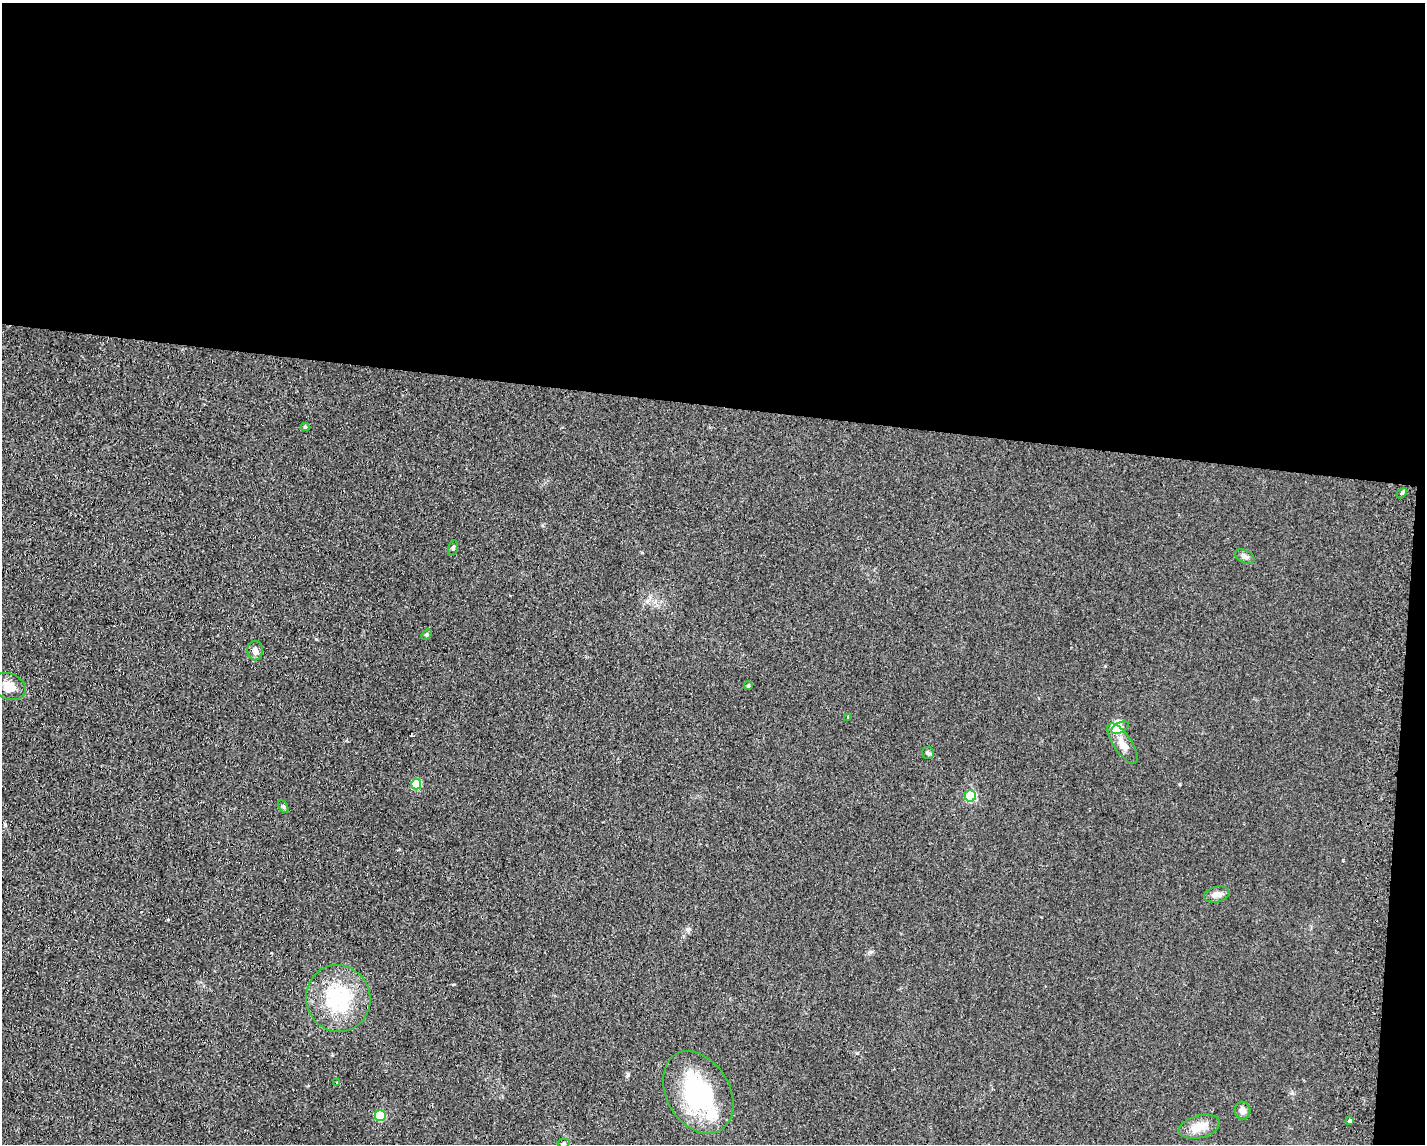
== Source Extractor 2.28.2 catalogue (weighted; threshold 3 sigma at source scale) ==
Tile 3 of 3 x 4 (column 3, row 1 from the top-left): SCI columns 5436-6858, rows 3475-4616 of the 7006 x 4818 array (HDU 1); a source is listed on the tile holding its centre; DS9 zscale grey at full resolution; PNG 1427 x 1146 px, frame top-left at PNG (2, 3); each listed source drawn as its Kron ellipse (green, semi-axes under 4 px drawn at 4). Shown black and unused: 37% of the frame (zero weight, under 2 of 3 exposures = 3% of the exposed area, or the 3 px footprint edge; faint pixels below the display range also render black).
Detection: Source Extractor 2.28.2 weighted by HDU 2 'WHT'; one run over the whole footprint, this tile lists its part. Background 0.0455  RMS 0.0084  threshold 0.0379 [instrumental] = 3 sigma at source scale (4.5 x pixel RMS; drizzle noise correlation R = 1.50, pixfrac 1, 0.05/0.05 arcsec/px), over >= 5 px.
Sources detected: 28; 1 inside a brighter object's white glare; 1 cosmic-ray / hot-pixel residue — neither listed nor drawn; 2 inside a brighter listed object's ellipse — not listed separately; the other 24 listed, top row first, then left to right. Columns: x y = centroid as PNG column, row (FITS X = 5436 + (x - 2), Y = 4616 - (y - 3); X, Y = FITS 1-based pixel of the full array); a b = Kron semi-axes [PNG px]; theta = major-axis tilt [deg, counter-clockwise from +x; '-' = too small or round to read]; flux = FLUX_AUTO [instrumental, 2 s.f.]
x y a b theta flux
305 427 4 4 - 1.3
1402 493 6 3 46 5.8
453 548 8 4 74 1.4
1245 557 10 6 -26 3
426 634 6 4 45 1.2
255 651 10 7 -88 4.3
9 686 17 13 -23 12
748 686 4 3 - 1.3
848 717 4 3 - 1.2
1120 728 9 5 25 2.7
1123 744 23 9 -56 9.1
928 753 6 6 - 1.8
416 784 5 5 - 40
970 796 5 5 - 67
283 806 7 4 -59 1.2
1217 894 13 7 13 5.2
338 998 33 32 - 63
337 1082 3 2 - 0.94
698 1092 44 31 -59 95
1242 1111 9 8 - 4.2
380 1116 5 5 - 48
1350 1121 4 4 - 4.5
1199 1127 21 11 14 12
564 1143 6 4 -3 1.4
Unlisted compact peaks at least as high as the median listed source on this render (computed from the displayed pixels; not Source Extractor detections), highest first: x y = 628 1075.